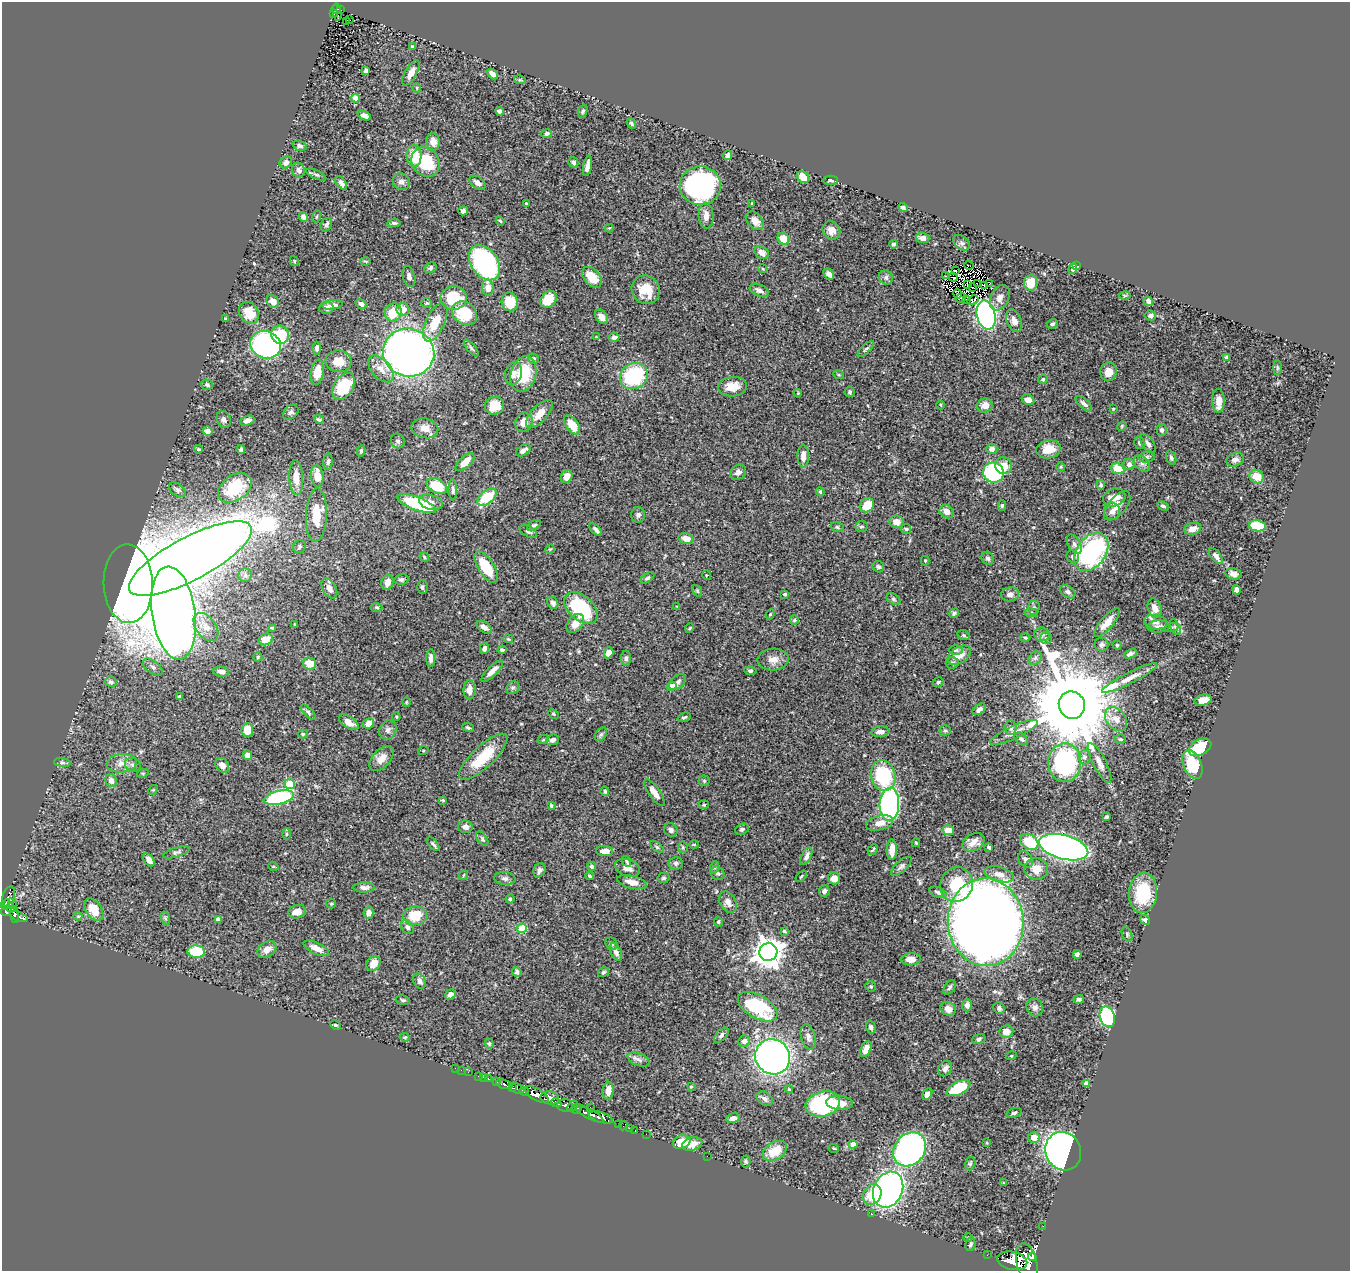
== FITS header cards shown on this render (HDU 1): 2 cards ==
NAXIS1  =                 1348
NAXIS2  =                 1269

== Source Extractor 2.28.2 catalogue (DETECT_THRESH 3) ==
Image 1348 x 1269 px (HDU 1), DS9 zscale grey, 1 PNG px = 1 image px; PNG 1352 x 1273 px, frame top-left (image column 1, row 1269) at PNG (2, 2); each listed source drawn as its Kron ellipse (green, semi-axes under 4 px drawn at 4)
Background 0.554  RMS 0.02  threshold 0.0609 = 3 sigma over >= 5 px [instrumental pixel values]
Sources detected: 499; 1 with non-positive FLUX_AUTO (blend fragments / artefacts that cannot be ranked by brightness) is neither listed nor drawn; the other 498 listed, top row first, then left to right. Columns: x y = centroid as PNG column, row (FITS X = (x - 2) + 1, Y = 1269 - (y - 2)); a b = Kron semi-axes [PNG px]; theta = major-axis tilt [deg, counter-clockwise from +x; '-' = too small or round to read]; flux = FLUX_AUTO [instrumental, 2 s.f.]
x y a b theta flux
336 9 4 3 - 21
341 10 2 2 - 0.63
337 12 9 3 -82 7.1
334 14 3 2 - 8.8
349 20 2 2 - 0.76
346 21 3 2 - 2.2
412 47 4 3 - 2
366 71 4 3 - 3.3
411 73 14 6 60 11
493 74 6 4 -43 7.4
520 80 6 3 -17 1.8
417 88 5 3 - 1.1
356 98 4 4 - 17
500 111 4 4 - 3.7
583 111 7 4 70 2.1
364 115 7 4 -24 5.4
631 123 5 4 - 2.1
547 134 5 4 - 3.6
433 142 9 6 -81 12
300 146 7 5 -19 4.6
727 155 5 4 - 4.1
414 156 11 7 -87 34
286 162 7 5 39 4.1
425 162 15 13 -48 71
573 162 5 5 - 4
588 166 10 4 79 7.7
298 170 7 6 - 4.7
316 175 11 4 -24 2.7
803 177 7 5 -40 15
830 180 7 4 2 3.5
401 182 9 8 - 5.8
341 183 8 4 -53 5.3
477 183 9 5 -36 6.1
700 186 20 19 - 250
526 203 3 3 - 1.7
752 203 3 2 - 1.3
903 208 5 4 - 3.3
463 211 5 4 - 3.7
706 216 13 7 -87 12
303 217 5 4 - 6.2
316 217 6 3 71 1.2
500 221 5 3 - 1.4
755 221 11 7 -45 10
394 223 7 4 5 2.7
326 225 7 5 63 4.4
609 228 4 4 - 1.3
831 230 9 8 - 9.3
923 238 7 5 -4 7.2
783 239 6 5 - 28
961 243 9 6 -40 5
894 244 4 4 - 2.2
762 253 8 5 -34 9.5
294 261 5 3 - 1.3
365 261 5 3 - 1.6
485 263 19 13 -55 210
969 265 5 2 - 0.033
1076 266 4 2 - 1.6
430 268 6 5 - 3
763 269 4 3 - 1.4
1073 269 5 4 - 2.3
955 271 4 2 - 0.96
829 274 6 4 -49 6.6
945 276 3 2 - 7.6
409 277 11 6 -75 5.9
592 277 12 7 -47 26
886 277 7 6 - 4.1
953 277 4 2 - 0.76
989 283 3 2 - 0.99
1031 283 8 6 83 23
968 284 3 2 - 1.5
977 284 3 2 - 0.5
984 285 3 2 - 1.3
973 287 2 2 - 0.87
488 288 8 5 -82 16
646 290 15 13 -54 32
759 290 10 5 -24 5.6
958 294 5 2 - 1.5
1125 296 6 4 0 1.8
453 298 13 12 - 60
961 298 5 2 - 2.2
1000 298 13 9 63 9.7
548 299 9 7 49 31
967 300 3 2 - 1.5
973 300 6 4 27 1.6
273 301 7 5 -41 12
1148 301 5 4 - 4.2
510 302 9 8 - 37
427 303 5 4 - 1.9
361 304 6 4 -35 4.2
332 305 10 5 6 4.5
326 308 7 6 - 5.4
403 309 6 6 - 14
393 312 9 8 - 37
249 313 11 9 -55 26
465 313 13 11 -37 58
986 315 15 9 -77 390
1150 316 6 5 - 4.2
601 317 8 5 -54 10
225 319 3 3 - 1.9
1014 321 12 7 -69 8.6
435 322 21 9 65 36
1052 324 6 4 29 2.3
280 335 9 8 - 52
597 337 3 3 - 1.3
614 337 5 4 - 5.9
266 345 15 13 -24 280
317 348 6 4 -89 3.9
471 348 10 4 -51 2.8
866 349 10 4 44 3.2
409 353 26 24 -12 900
1226 357 4 4 - 1.6
533 359 5 5 - 4.2
338 361 13 11 -6 20
1277 368 7 4 90 2
381 369 16 9 -48 13
317 372 13 6 81 23
1108 372 9 8 - 14
514 373 11 8 72 6.9
523 374 18 12 76 52
839 375 5 3 - 1.4
634 376 14 12 31 110
1043 379 5 4 - 2
207 385 6 5 - 2.7
343 386 15 9 58 51
732 387 14 9 6 21
850 392 5 5 - 2.1
798 393 4 3 - 1.1
1028 400 7 5 -27 9.8
1218 401 12 6 -89 12
1084 404 10 4 -42 4.8
941 405 4 3 - 1
985 405 8 7 - 13
494 406 9 9 - 19
1113 409 4 3 - 1.2
291 412 9 6 44 3.7
539 414 17 8 47 15
319 419 5 3 - 2.2
224 420 9 7 -63 4.3
247 421 7 4 20 6
524 422 10 8 74 13
572 425 11 6 -54 26
1122 426 5 4 - 1.4
425 428 13 10 -12 12
1162 430 6 5 - 3.5
208 431 5 4 - 5.8
398 441 7 6 - 2.9
1139 443 6 5 - 3.1
1148 444 11 5 -55 5.2
198 449 4 3 - 2.2
992 449 5 5 - 5
1048 449 12 9 7 21
241 450 4 3 - 2.8
523 450 8 5 32 6.6
361 451 5 4 - 2.3
803 456 11 5 -89 12
1147 457 8 5 11 3.4
1171 458 7 4 -71 3.9
1235 460 9 6 20 6.6
328 462 8 4 84 3.1
465 462 11 5 43 16
1129 464 5 5 - 6.5
1142 464 9 6 -47 5.1
1004 466 9 8 - 17
1061 467 4 4 - 1.4
1118 469 6 5 - 27
738 472 9 6 40 4.6
993 472 10 10 - 130
317 476 11 6 -84 18
567 476 7 5 59 10
1257 477 7 6 - 21
296 478 17 7 -87 16
1101 485 4 3 - 2.2
437 486 11 7 -29 44
235 488 18 12 35 59
177 490 9 6 -37 3.9
453 490 10 4 -88 3.6
820 492 4 3 - 1.9
487 497 11 6 41 53
1114 497 11 9 20 17
431 502 12 7 -16 8
417 504 20 6 -21 110
867 505 8 6 45 29
1002 505 5 4 - 2.3
1117 506 17 8 49 13
1163 506 6 4 -25 2.9
1112 511 9 8 - 6.6
947 512 7 6 - 9.5
316 515 26 10 87 36
638 515 8 7 - 3.9
897 522 7 6 - 12
534 525 7 4 30 2.7
862 526 6 5 - 2.9
1257 526 8 5 -9 57
837 527 6 5 - 2.6
906 529 5 5 - 1.9
1192 529 8 6 15 12
596 530 7 4 -45 3.6
528 532 9 5 -27 3.5
686 539 8 5 -14 15
1074 544 10 6 -60 5.7
299 547 7 6 - 3.2
550 549 5 3 - 1.3
1091 552 21 14 53 220
1216 556 9 4 -51 5.3
424 557 5 4 - 1.6
1073 557 7 6 - 3.5
988 558 7 5 -56 3.9
190 559 68 21 28 4100
925 561 5 4 - 1.4
486 567 17 8 -57 51
878 567 6 5 - 2.8
1234 574 8 5 -12 6.2
245 575 6 6 - 4.2
706 575 5 3 - 1.2
647 578 8 4 37 2.4
401 579 7 5 13 3.1
387 582 8 6 75 7.7
128 584 39 24 -88 3000
422 587 6 5 - 3
329 588 11 6 -60 8.5
1236 590 5 4 - 5.9
697 591 6 4 -69 1.6
1068 592 8 5 -34 4.3
785 594 4 3 - 1.7
1010 594 9 7 9 7.1
893 599 7 5 -28 2.7
553 603 6 5 - 4.7
677 606 4 3 - 1.4
377 607 6 4 -3 2.1
1034 607 7 5 89 3.2
581 608 19 12 -41 100
1155 608 10 6 -70 9.9
174 613 47 21 -82 2200
954 613 5 4 - 2.5
1031 613 7 3 -8 1.9
770 614 5 4 - 1.8
794 620 4 4 - 2.1
1156 622 12 7 -10 7.2
575 623 11 7 52 13
1107 623 18 6 50 15
295 624 3 2 - 1.2
1158 626 11 6 3 4.2
206 627 16 9 -53 14
484 627 8 5 -35 7.4
1172 627 7 4 18 2
1175 627 8 4 -66 2.9
272 628 4 3 - 2.3
690 628 5 3 - 1.1
1042 634 8 6 -16 5.3
964 635 6 4 -21 1.8
1025 637 5 3 - 1.4
1046 638 5 5 - 2.3
266 639 7 5 23 16
508 639 5 3 - 1.5
1102 645 7 6 - 3.5
1117 645 4 4 - 1.8
484 648 5 4 - 4.7
502 650 4 3 - 2.3
956 650 7 4 2 2.4
609 653 5 4 - 9.9
1130 654 7 4 24 4.6
959 655 13 8 32 14
258 657 5 4 - 1.6
431 658 8 4 90 5.9
626 658 7 5 89 2.9
1035 658 7 6 - 3.5
773 660 15 11 2 12
952 663 6 5 - 2.7
310 664 6 6 - 22
153 667 11 6 -36 5.3
492 671 14 5 45 9.9
750 671 6 4 -8 2.5
221 672 8 5 -6 6.7
1130 678 31 5 27 14
111 682 6 5 - 3.1
678 682 10 6 42 5.3
938 682 5 4 - 2.1
672 686 5 4 - 22
513 688 7 6 - 3.6
469 690 9 6 88 9.8
179 697 4 4 - 3
1203 700 8 5 12 12
406 702 5 3 - 1.2
1072 705 14 13 - 29000
979 709 7 4 34 6.1
308 712 10 4 -46 3.1
553 714 5 3 - 1.4
396 717 4 3 - 1.4
684 717 7 3 22 2
1116 719 13 9 -52 13
349 722 11 5 -33 11
368 723 6 5 - 12
1011 727 7 6 - 3.8
468 728 6 4 -19 2.5
247 730 6 6 - 22
388 730 10 8 60 5.4
945 730 5 5 - 1.8
880 732 9 5 6 6.9
1014 732 26 6 25 14
303 734 5 4 - 1.6
601 734 7 5 53 2.5
1021 739 7 5 -42 3.6
1120 739 5 4 - 1.9
543 740 6 3 18 1.5
553 740 6 5 - 5.1
1200 747 12 7 27 54
423 751 5 3 - 1.2
247 755 4 4 - 9
483 757 31 11 43 53
1084 757 7 6 - 3.5
381 758 15 9 46 12
62 763 8 4 -8 2.6
122 763 15 9 6 12
1065 763 19 16 87 200
1099 763 22 6 -62 10
133 765 8 6 -23 4.1
222 765 8 6 -51 10
1192 765 15 9 -68 56
143 773 6 4 17 1.7
883 776 16 12 -75 93
111 781 7 5 -65 8
704 781 5 5 - 1.8
290 784 5 5 - 71
153 790 5 4 - 1.5
605 791 5 4 - 2.4
654 793 16 5 -54 12
279 798 15 6 12 140
443 800 4 3 - 1.6
889 804 16 10 87 300
704 805 5 4 - 1.6
551 806 4 3 - 2
1106 817 3 3 - 2.3
879 823 14 7 15 14
465 827 7 6 - 6.8
742 829 7 5 27 2.9
671 830 7 6 - 4.9
948 830 6 5 - 18
286 834 5 3 - 1.7
482 839 8 4 -54 2.4
974 842 12 8 28 12
1029 842 10 7 -32 45
916 843 4 3 - 1.4
433 844 8 4 -48 3
694 844 4 3 - 1.2
657 847 8 4 -36 2.2
683 847 5 5 - 1.9
989 847 4 3 - 2.3
1064 847 25 12 -15 640
873 849 6 3 44 1.7
892 850 10 5 89 15
605 851 8 5 -3 11
176 852 14 4 17 3.5
806 856 9 5 61 4.1
1025 859 9 6 -52 3.8
149 860 7 4 -57 6.8
626 861 6 3 -62 2
676 863 7 6 - 3.4
273 866 5 3 - 1.2
591 866 4 4 - 2.6
901 866 13 5 41 4.5
715 867 6 4 71 2.1
627 868 13 8 -19 9.5
1036 869 12 11 - 17
539 870 7 5 64 4.2
718 873 7 6 - 3.6
999 874 15 7 -15 9.8
464 875 5 3 - 1.2
589 876 4 3 - 2
801 876 6 2 46 1.3
505 878 10 6 -6 4.8
664 878 6 5 - 2.9
834 878 6 6 - 12
632 882 15 6 -13 14
957 885 17 16 - 51
364 887 10 5 1 6.5
824 891 6 5 - 4.1
938 892 9 5 -21 3.4
1143 893 20 14 85 63
8 898 11 6 76 56
510 899 4 4 - 2
728 902 11 7 -61 9.1
6 904 5 4 - 120
10 904 7 5 -11 95
331 904 5 4 - 1.9
11 908 4 3 - 88
94 910 12 8 -56 26
6 911 6 4 25 200
297 911 9 6 16 13
369 913 6 5 - 7
15 915 8 4 -85 110
78 916 4 4 - 1.4
415 916 11 9 5 34
19 917 9 3 -20 88
165 918 7 4 -71 1.7
218 919 4 4 - 5.2
1145 920 5 4 - 3.1
718 922 5 4 - 1.9
986 922 44 38 -86 2500
407 927 7 6 - 5
522 928 5 4 - 50
784 931 4 3 - 1.8
1127 934 8 5 -67 2.5
611 944 6 5 - 3.3
316 948 14 5 -25 11
267 950 10 7 32 11
196 952 8 6 -3 52
616 952 9 5 -64 6.5
768 952 9 9 - 1800
1077 954 4 4 - 4.3
911 959 9 6 4 11
373 963 8 6 52 12
517 972 5 4 - 3.3
603 972 6 4 33 2.2
419 981 8 6 -60 5.6
871 986 5 5 - 2
950 987 8 5 54 3.1
450 994 6 4 38 5.7
1079 999 5 3 - 3
403 1000 7 4 -10 2.4
967 1005 6 5 - 6.5
758 1007 22 11 -30 88
1035 1007 9 8 - 5.7
999 1008 6 5 - 3.7
948 1009 8 6 -30 11
1107 1017 10 7 -73 160
336 1025 6 4 -26 1.9
871 1027 6 4 -75 3.6
1006 1031 7 6 - 11
721 1035 9 5 48 3.8
405 1037 5 4 - 1.8
808 1037 13 7 -76 6.4
979 1039 7 5 16 3.2
744 1041 6 5 - 5.3
489 1044 5 4 - 1.6
866 1049 8 5 66 10
1011 1056 5 3 - 1.2
773 1057 18 17 - 610
638 1059 12 6 -23 5.4
455 1068 2 2 - 9.9
945 1068 8 6 61 5.2
461 1070 2 2 - 2.4
468 1072 2 2 - 3.5
478 1076 3 2 - 7.1
484 1078 3 2 - 4.2
488 1079 4 3 - 13
497 1082 3 3 - 36
1086 1083 4 4 - 12
504 1084 8 4 -19 84
691 1087 3 3 - 1.2
512 1088 3 3 - 110
958 1088 13 6 26 69
517 1089 7 5 -21 260
789 1089 4 3 - 1.5
524 1091 5 3 - 220
608 1091 9 5 85 11
927 1094 6 4 58 5.8
537 1095 14 5 -30 830
550 1098 9 6 -11 440
765 1098 9 6 -32 5.5
556 1103 5 3 - 160
840 1103 13 7 -5 13
823 1104 17 12 15 160
565 1105 7 6 - 230
572 1106 6 4 47 140
590 1107 2 2 - 0.68
576 1108 5 3 - 110
1014 1113 8 4 17 2.7
589 1114 16 4 -28 580
601 1117 12 5 -17 670
733 1118 7 4 14 5.9
619 1125 3 3 - 18
623 1126 5 2 - 9.6
629 1128 3 2 - 6.3
635 1131 3 2 - 10
646 1134 2 2 - 3.8
1034 1137 6 5 - 11
682 1142 9 7 16 23
987 1143 4 2 - 0.92
692 1144 10 6 12 17
853 1144 4 4 - 14
834 1148 5 3 - 1.3
910 1149 18 15 50 450
775 1151 13 8 33 27
1063 1151 19 17 -64 960
707 1156 2 2 - 150
746 1161 6 4 -88 1.9
970 1164 7 5 74 2.4
1004 1183 3 2 - 0.95
888 1190 18 14 65 510
872 1194 11 8 60 36
871 1214 3 2 - 6.4
1043 1226 2 2 - 3.7
968 1237 5 3 - 1.3
970 1244 7 5 78 2.9
987 1255 2 2 - 4.2
1032 1257 4 3 - 210
1012 1261 15 9 -12 1300
1027 1263 20 10 -77 1400
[1 non-positive-flux detection neither listed nor drawn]